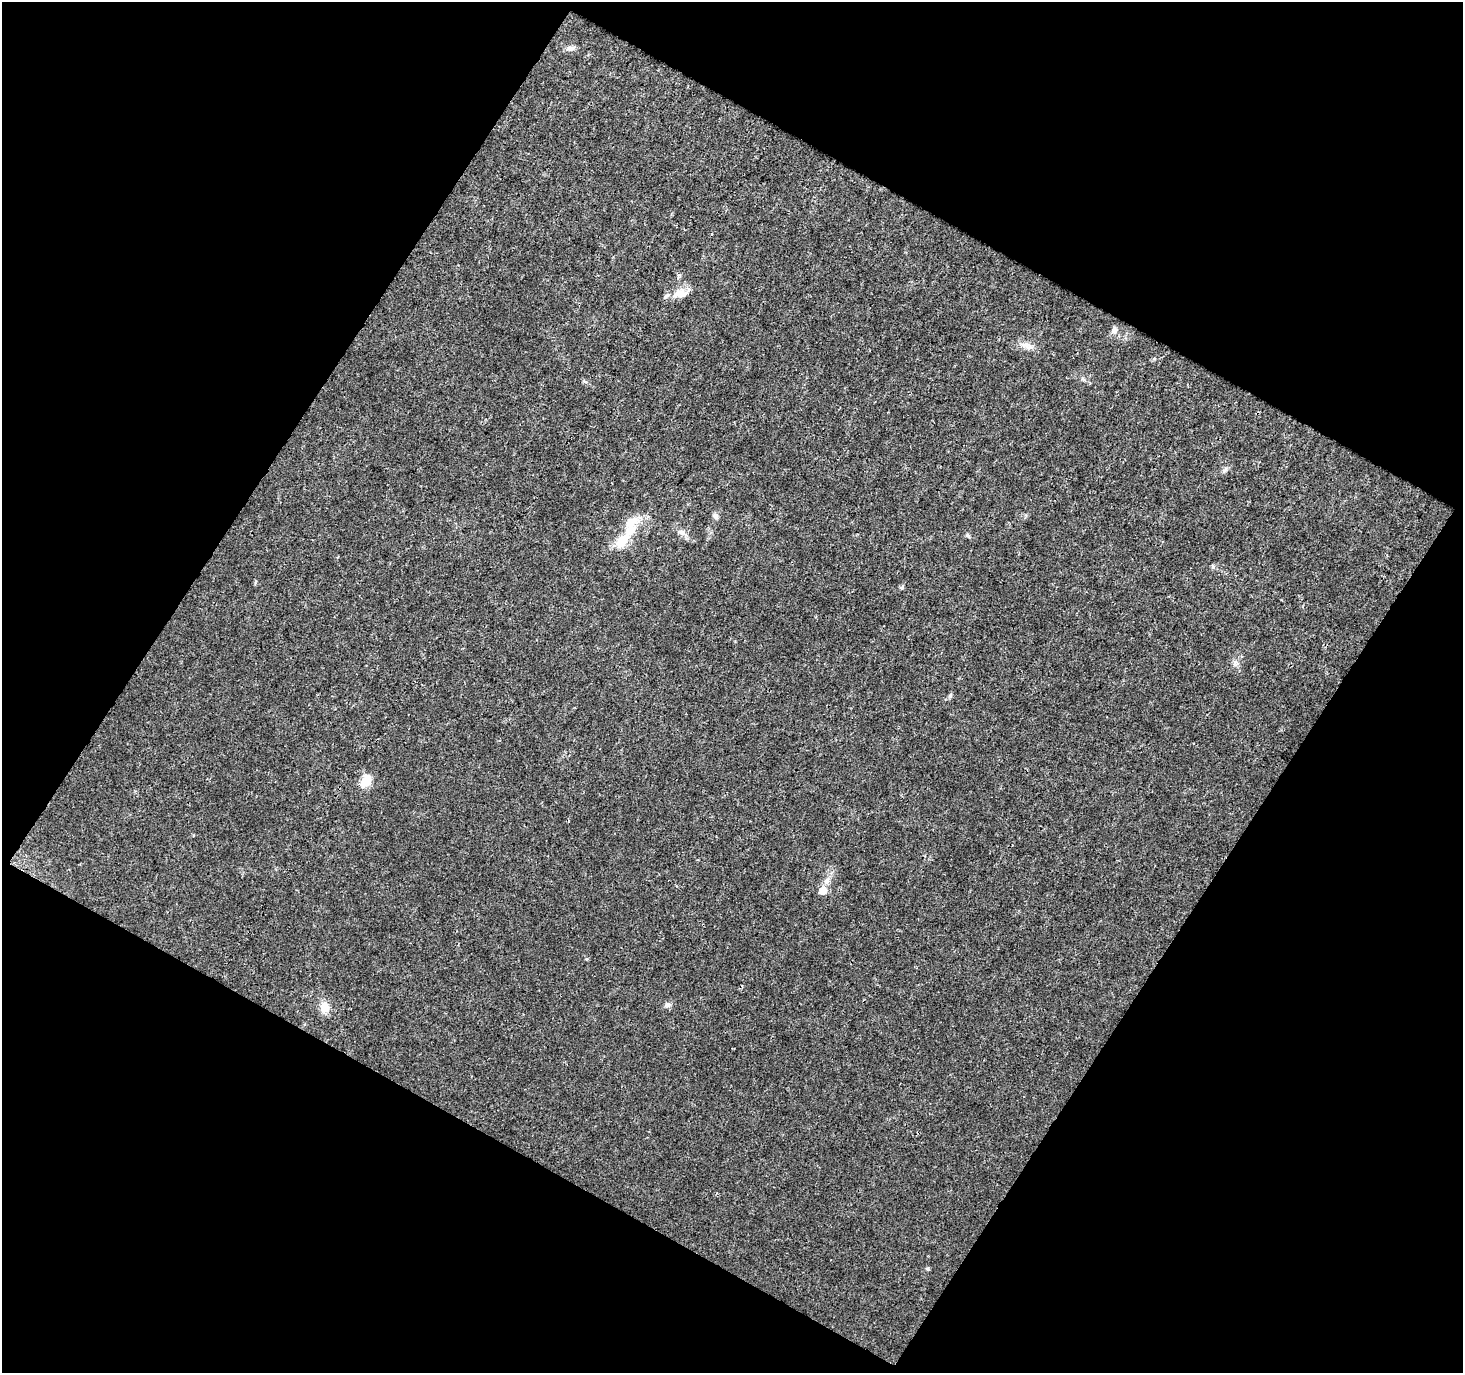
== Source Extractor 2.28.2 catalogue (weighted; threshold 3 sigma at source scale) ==
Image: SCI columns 2-1462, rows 53-1423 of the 1462 x 1479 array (HDU 1 of 3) = the unmasked area's bounding box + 8 px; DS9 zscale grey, full resolution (1 PNG px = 1 image px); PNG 1465 x 1375 px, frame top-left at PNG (2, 2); no overlay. Shown black and unused: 48% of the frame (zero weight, under 3 of 4 exposures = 1% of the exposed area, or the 3 px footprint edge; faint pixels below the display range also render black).
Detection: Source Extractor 2.28.2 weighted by HDU 2 'WHT'. Background 0.012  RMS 0.0017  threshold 0.00749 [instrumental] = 3 sigma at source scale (4.5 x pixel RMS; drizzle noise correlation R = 1.50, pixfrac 1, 0.0396/0.0396 arcsec/px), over >= 5 px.
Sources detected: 20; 2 inside a brighter listed object's ellipse — not listed separately; the other 18 listed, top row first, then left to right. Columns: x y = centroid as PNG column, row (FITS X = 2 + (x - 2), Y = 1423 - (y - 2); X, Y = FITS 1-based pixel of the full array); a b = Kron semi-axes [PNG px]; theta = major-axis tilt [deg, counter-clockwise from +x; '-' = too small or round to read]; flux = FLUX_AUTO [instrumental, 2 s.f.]
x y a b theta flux
570 48 12 6 9 0.68
680 293 23 13 13 2
1114 330 10 7 71 0.68
1026 345 17 8 -8 1.2
1224 470 9 5 33 0.42
716 516 8 7 - 0.49
631 530 21 13 46 3.4
682 533 12 6 -33 0.81
968 535 7 5 -49 0.3
1213 567 6 5 - 0.29
902 587 6 4 47 0.23
950 696 6 5 - 0.29
366 781 6 5 - 11
827 881 10 8 72 0.89
823 891 6 5 - 2.9
668 1005 8 7 - 0.52
324 1007 12 10 -85 2
928 1269 5 5 - 0.22